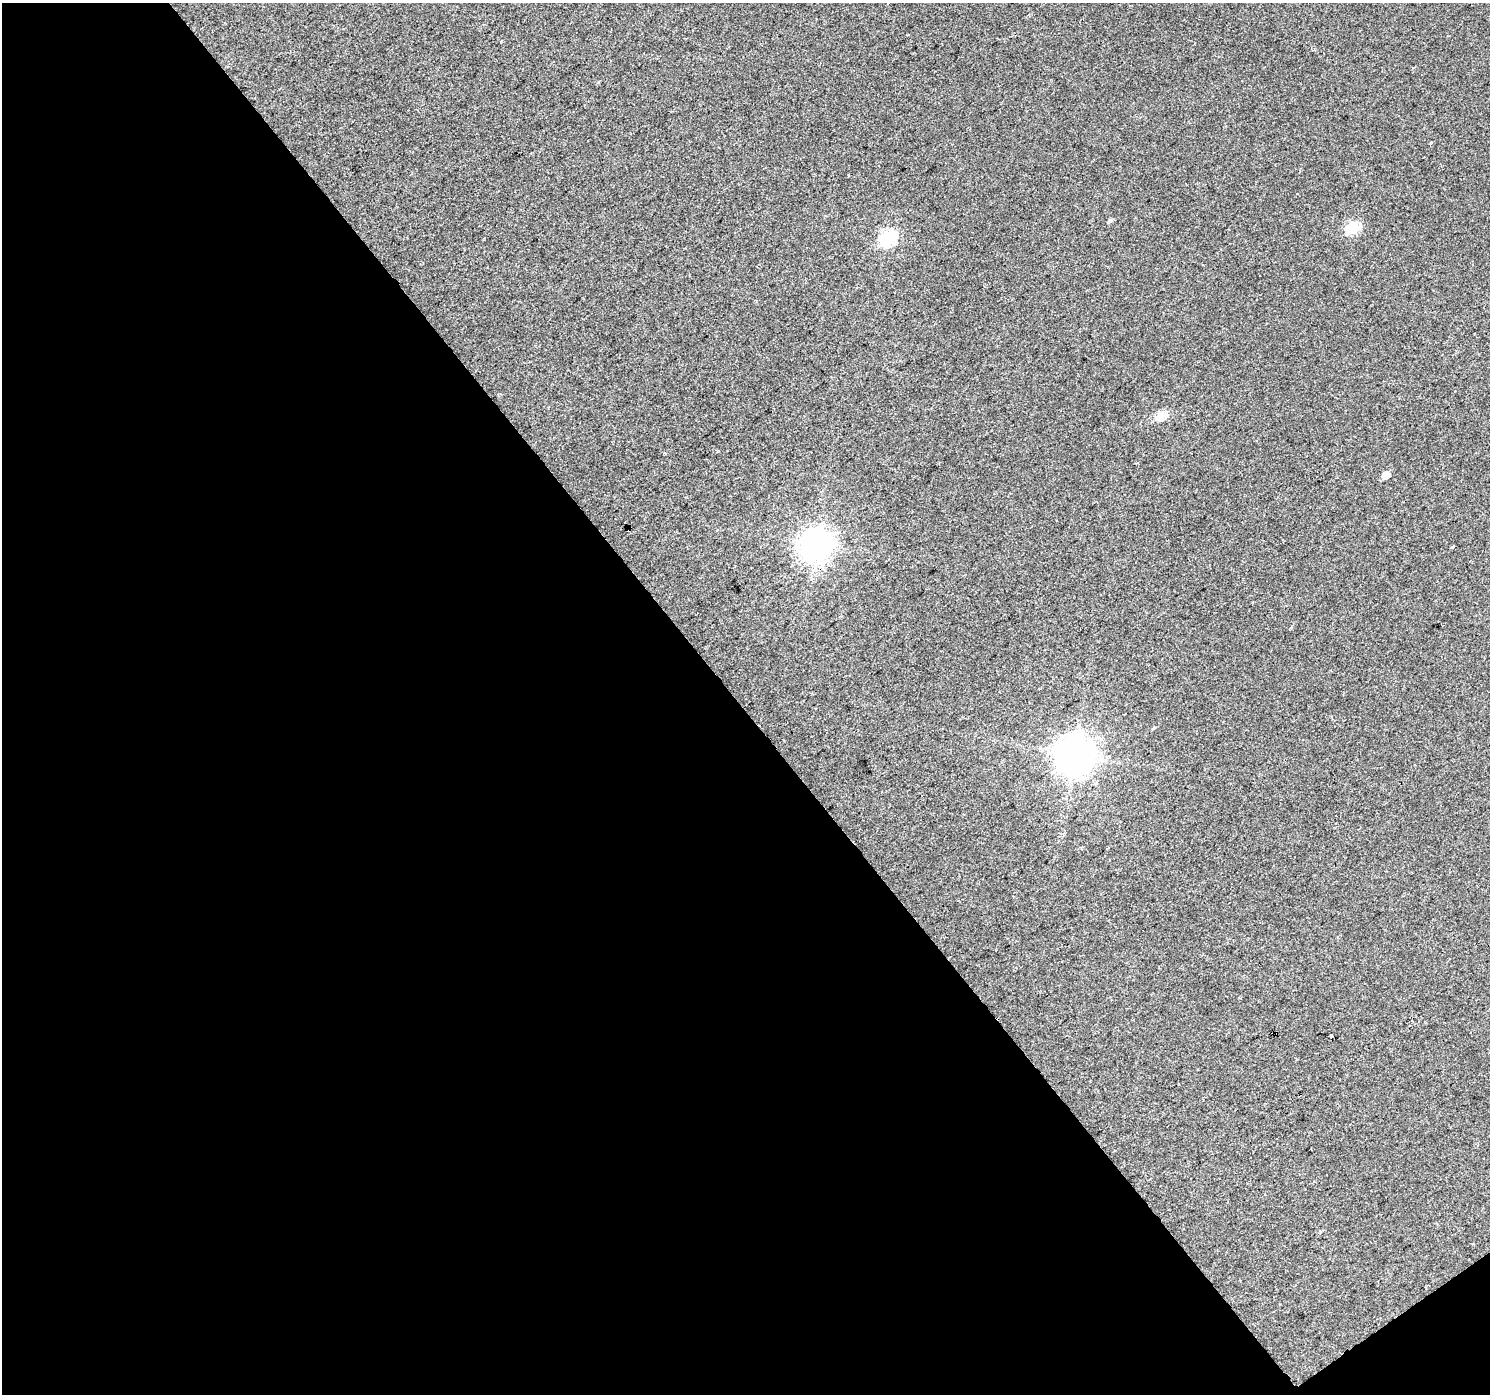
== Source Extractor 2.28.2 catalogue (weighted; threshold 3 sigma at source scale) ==
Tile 3 of 2 x 2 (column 1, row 2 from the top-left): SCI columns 1-1488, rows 92-1483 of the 2975 x 2948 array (HDU 1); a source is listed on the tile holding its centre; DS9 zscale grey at full resolution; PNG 1492 x 1396 px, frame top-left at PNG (2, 3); no overlay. Shown black and unused: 50% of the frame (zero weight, under 2 of 3 exposures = <1% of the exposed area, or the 3 px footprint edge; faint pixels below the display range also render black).
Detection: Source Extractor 2.28.2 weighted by HDU 2 'WHT'; one run over the whole footprint, this tile lists its part. Background 0.0331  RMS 0.0084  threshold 0.0379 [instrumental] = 3 sigma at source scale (4.5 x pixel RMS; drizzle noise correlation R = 1.50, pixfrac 1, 0.0396/0.0396 arcsec/px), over >= 5 px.
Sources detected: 13; all 13 listed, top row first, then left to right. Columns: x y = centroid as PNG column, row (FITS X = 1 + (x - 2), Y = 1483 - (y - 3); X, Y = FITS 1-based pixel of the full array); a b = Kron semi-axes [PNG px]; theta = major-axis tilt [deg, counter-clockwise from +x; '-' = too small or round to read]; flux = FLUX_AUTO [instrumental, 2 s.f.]
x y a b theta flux
1431 143 4 3 - 0.85
1110 221 5 5 - 1.8
1353 228 7 6 - 60
888 237 8 7 - 130
1161 416 16 10 30 7.9
665 453 3 2 - 1.5
1386 475 6 5 - 8.2
816 543 11 10 - 940
1453 547 3 2 - 1.2
1154 728 4 3 - 1.6
1075 753 12 11 - 1700
1331 1036 5 3 - 6
1473 1244 3 2 - 1.2
Unlisted compact peaks at least as high as the median listed source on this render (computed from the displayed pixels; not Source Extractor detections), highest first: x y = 501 42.